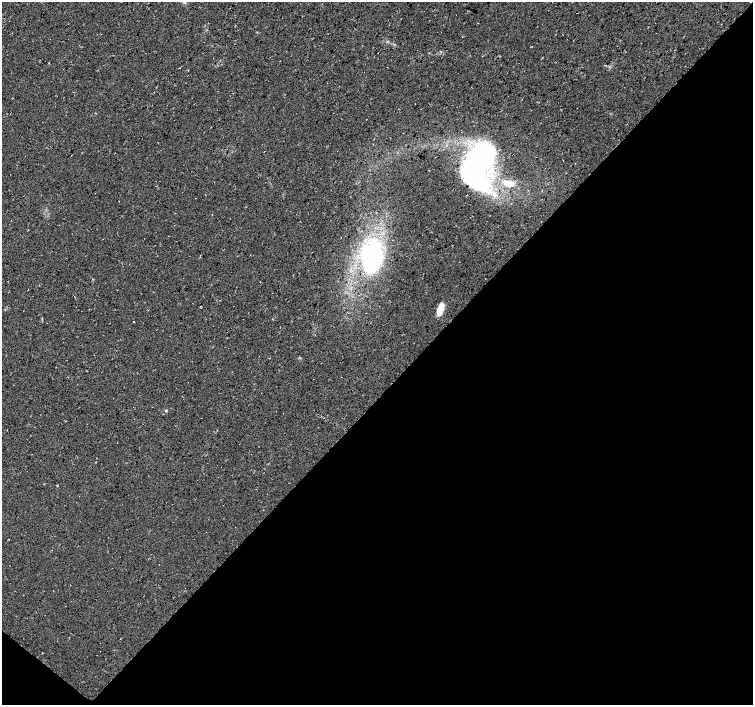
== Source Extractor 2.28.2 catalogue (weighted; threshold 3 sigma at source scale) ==
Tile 15 of 4 x 4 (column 3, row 4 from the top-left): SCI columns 3010-4510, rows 237-1642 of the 6017 x 6031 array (HDU 1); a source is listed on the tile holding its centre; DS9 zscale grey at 2 x 2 block average (1 PNG px = mean of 2 x 2 image px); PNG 755 x 707 px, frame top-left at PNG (2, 2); no overlay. Shown black and unused: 45% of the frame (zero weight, under 3 of 4 exposures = <1% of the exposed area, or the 3 px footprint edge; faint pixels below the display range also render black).
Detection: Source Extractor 2.28.2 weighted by HDU 2 'WHT'; one run over the whole footprint, this tile lists its part. Background 0.0111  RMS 0.0071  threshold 0.0321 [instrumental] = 3 sigma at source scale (4.5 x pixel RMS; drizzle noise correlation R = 1.50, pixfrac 1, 0.0396/0.0396 arcsec/px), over >= 5 px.
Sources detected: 8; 2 inside a brighter listed object's ellipse — not listed separately; the other 6 listed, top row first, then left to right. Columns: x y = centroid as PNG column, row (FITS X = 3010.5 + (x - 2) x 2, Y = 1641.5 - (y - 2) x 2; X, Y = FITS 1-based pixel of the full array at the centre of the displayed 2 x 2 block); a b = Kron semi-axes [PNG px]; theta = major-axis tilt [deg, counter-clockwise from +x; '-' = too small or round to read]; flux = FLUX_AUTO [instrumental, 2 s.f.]
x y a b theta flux
12 98 2 2 - 0.59
478 165 49 26 75 360
508 183 11 7 -22 20
371 256 25 16 83 300
440 307 10 6 61 16
166 411 4 3 - 1.9